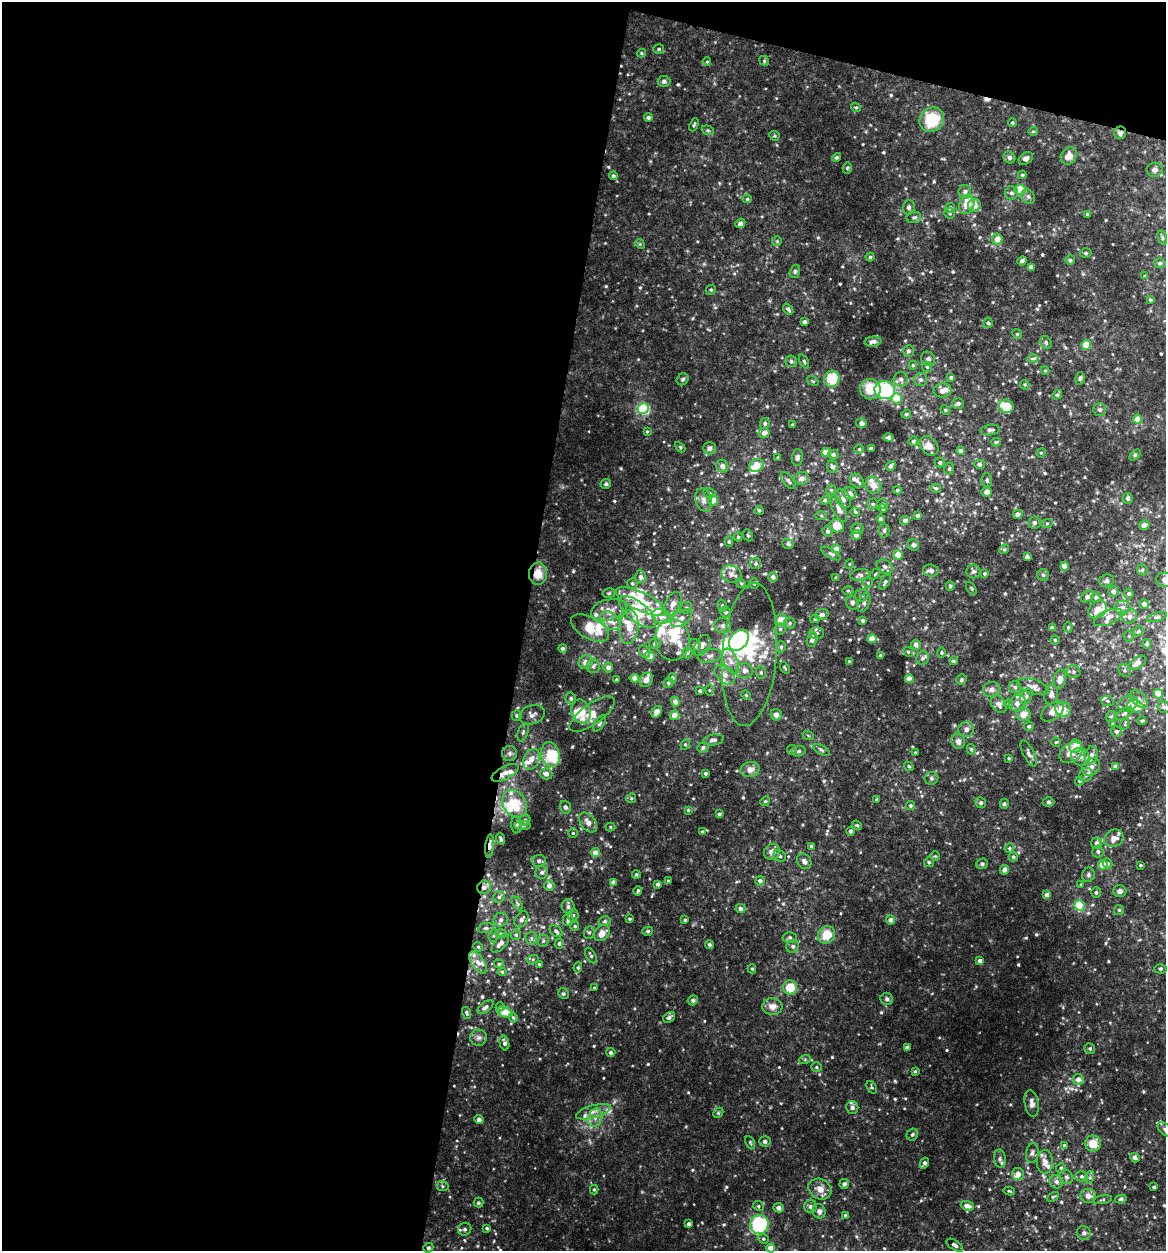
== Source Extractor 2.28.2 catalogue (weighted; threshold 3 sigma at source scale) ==
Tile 1 of 4 x 4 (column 1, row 1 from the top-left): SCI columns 242-1405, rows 3748-4996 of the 5017 x 4998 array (HDU 1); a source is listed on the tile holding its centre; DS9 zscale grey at full resolution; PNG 1168 x 1253 px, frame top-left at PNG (2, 2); each listed source drawn as its Kron ellipse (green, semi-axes under 4 px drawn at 4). Shown black and unused: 48% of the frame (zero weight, under 4 of 8 exposures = <1% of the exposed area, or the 3 px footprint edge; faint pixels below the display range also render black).
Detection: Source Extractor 2.28.2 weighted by HDU 2 'WHT'; one run over the whole footprint, this tile lists its part. Background 0.0468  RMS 0.005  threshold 0.0206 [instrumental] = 3 sigma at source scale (4.09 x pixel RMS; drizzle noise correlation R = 1.36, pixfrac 0.8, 0.05/0.05 arcsec/px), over >= 5 px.
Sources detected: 694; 4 inside a brighter object's white glare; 1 cosmic-ray / hot-pixel residue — neither listed nor drawn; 64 inside a brighter listed object's ellipse — not listed separately; of the other 625, all 500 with FLUX_AUTO >= 0.518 (the completeness limit of this list) listed and drawn (125 fainter detections not listed), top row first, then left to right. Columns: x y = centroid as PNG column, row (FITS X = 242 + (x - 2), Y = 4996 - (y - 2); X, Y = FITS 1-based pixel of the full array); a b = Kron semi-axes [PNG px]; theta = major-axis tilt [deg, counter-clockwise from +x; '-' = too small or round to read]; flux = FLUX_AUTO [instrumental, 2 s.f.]
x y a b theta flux
659 49 5 4 - 0.81
641 53 4 4 - 0.52
764 61 5 4 - 0.59
707 62 4 3 - 0.59
664 81 6 5 - 1.1
856 107 5 4 - 0.67
648 117 4 4 - 1.3
932 120 13 11 42 17
1012 123 4 4 - 0.62
694 125 7 3 67 0.68
708 130 6 4 -21 0.65
1033 131 5 4 - 0.55
1120 133 6 6 - 1.6
774 136 5 4 - 0.52
1069 156 9 7 52 4.7
837 157 4 4 - 0.76
1009 157 6 5 - 0.99
1026 158 8 5 31 1.8
847 168 5 5 - 0.62
1155 170 8 7 - 1.7
1022 175 4 4 - 0.58
613 176 4 4 - 1
1020 190 5 5 - 17
965 191 7 6 - 1.2
1011 193 7 6 - 1.4
1028 196 7 6 - 1.3
747 199 4 4 - 0.66
967 204 10 7 71 6.9
974 205 6 6 - 3.9
909 207 7 6 - 1.4
950 208 5 5 - 1.7
950 213 5 5 - 0.73
1087 214 4 4 - 0.76
914 217 7 5 10 1
740 223 5 4 - 2
1162 238 7 4 -72 0.83
997 239 5 5 - 4.1
777 241 5 5 - 0.6
640 244 5 4 - 0.6
1086 253 6 4 -3 0.85
870 257 4 4 - 0.73
1070 260 5 4 - 0.81
1022 261 5 4 - 1.1
1160 263 5 5 - 1.2
1031 267 4 4 - 2.1
795 271 7 5 75 0.81
1145 276 4 4 - 0.76
711 290 5 4 - 0.7
1150 300 3 3 - 0.53
788 309 6 4 -51 1.1
805 322 4 4 - 1.8
988 323 5 4 - 0.74
1017 334 5 4 - 0.57
873 342 8 5 5 1.6
1046 342 7 5 -61 1
1086 345 5 4 - 8.6
908 351 5 5 - 1.1
928 359 7 6 - 1.4
1033 359 6 4 1 0.68
791 361 6 5 - 1
804 361 7 4 -64 0.72
913 365 4 4 - 0.6
927 367 5 5 - 0.69
1045 371 4 4 - 0.56
951 377 4 4 - 0.76
1080 378 6 4 75 0.78
683 379 6 5 - 0.83
832 379 8 7 - 13
901 379 7 7 - 1.7
921 380 6 6 - 1.3
813 381 6 4 -36 0.62
1025 385 5 4 - 0.54
870 389 10 10 - 9.6
885 390 10 9 - 46
942 390 9 7 7 3.8
1057 395 5 4 - 0.86
896 398 5 5 - 11
958 403 6 5 - 1
1006 406 7 6 - 8.8
643 409 5 5 - 65
945 410 5 4 - 0.56
1100 410 6 6 - 1.1
906 414 5 4 - 0.94
1138 419 4 4 - 6.2
765 423 5 5 - 1.1
861 423 5 4 - 1.5
792 425 3 3 - 0.85
990 430 9 5 6 1.7
647 432 4 3 - 0.53
764 433 6 5 - 2.9
888 437 5 4 - 1.1
913 441 5 4 - 1.1
996 442 4 3 - 0.73
929 446 11 8 -46 3.4
680 447 6 4 -46 0.52
709 448 6 6 - 1.7
871 448 4 3 - 1.4
859 449 4 4 - 0.66
961 451 4 4 - 1.1
826 452 5 4 - 6.3
1041 453 5 4 - 0.57
833 454 5 5 - 1.2
1135 455 6 4 46 0.55
797 457 8 5 84 1.1
778 458 3 3 - 0.62
940 462 5 5 - 1.3
979 464 5 4 - 1.3
722 466 6 6 - 2.3
756 466 8 6 25 6.7
832 466 6 5 - 1.1
891 466 5 4 - 0.82
949 469 6 4 76 0.78
801 478 7 6 - 2.3
987 480 7 5 -87 1.1
788 481 10 5 -51 1.1
857 481 8 6 -43 1.8
606 484 5 5 - 0.9
873 485 9 7 -59 3.4
936 488 5 4 - 0.73
831 490 5 5 - 0.54
897 490 4 4 - 0.66
986 492 5 5 - 1.9
709 493 6 5 - 0.72
849 493 7 6 - 2.5
1128 498 5 5 - 0.96
843 499 10 7 -59 2.1
703 500 12 8 -73 2.4
713 500 5 5 - 5.1
825 500 4 4 - 0.86
873 504 5 5 - 0.65
882 504 5 5 - 0.65
883 508 5 4 - 0.87
839 509 14 6 -64 2.7
759 510 4 4 - 0.88
855 512 5 3 - 0.67
1018 514 5 4 - 2.1
917 515 4 4 - 0.97
821 516 5 4 - 0.54
880 519 4 4 - 1.1
905 520 5 4 - 1.9
1034 523 6 6 - 1.4
1047 523 6 3 19 0.53
1144 525 5 4 - 2.1
837 526 7 6 - 6.1
857 529 6 5 - 1.4
827 531 5 5 - 1.3
884 531 7 5 89 1.1
748 535 6 4 -67 0.59
856 535 5 4 - 2.4
738 537 4 4 - 0.58
729 541 5 4 - 0.71
788 544 6 5 - 1.1
913 545 6 5 - 1.5
836 549 4 4 - 4.2
1004 549 5 4 - 0.57
831 554 11 4 -31 1.1
898 555 5 4 - 5
1027 557 4 4 - 1.1
756 564 5 5 - 0.99
849 564 4 4 - 0.56
1065 566 4 4 - 5.5
885 567 8 6 -34 1.7
1142 570 6 5 - 0.76
931 571 8 6 -3 2.4
973 571 7 7 - 1.1
985 573 4 4 - 0.74
538 574 11 9 86 6.3
731 574 10 8 -20 2.2
875 574 6 4 45 0.56
860 575 9 6 11 1.5
1043 575 6 5 - 0.97
641 577 6 5 - 1.5
773 577 5 5 - 1.6
836 578 4 4 - 0.71
1165 580 9 7 -10 2
1107 581 7 6 - 1.2
885 582 8 4 58 0.98
632 583 5 5 - 0.72
741 583 5 4 - 0.55
868 583 5 4 - 0.54
754 584 5 5 - 0.61
950 586 4 4 - 0.55
971 588 7 3 -60 0.53
848 591 5 3 - 0.61
1113 591 5 5 - 1.7
609 593 6 4 13 0.63
1129 593 5 5 - 0.9
862 595 7 6 - 1.3
1087 596 7 4 41 2.4
1096 597 5 4 - 1.4
641 602 27 9 -25 14
852 603 7 6 - 1.3
864 603 10 5 68 1.6
672 604 13 7 61 3.1
1144 604 5 4 - 1.8
722 605 6 5 - 0.83
1123 607 8 6 -2 1.8
686 608 6 5 - 0.97
1097 609 10 8 46 3.9
609 610 18 10 13 5.5
638 612 22 10 -39 10
725 612 5 5 - 1.1
822 614 6 5 - 2.1
661 616 9 7 -20 3
1130 616 7 6 - 1.7
1108 617 15 7 24 2.9
1157 617 10 4 18 0.87
681 618 12 7 34 2.7
815 619 5 4 - 0.52
781 620 6 5 - 5.4
863 620 3 3 - 1.1
610 621 11 7 -40 4.2
790 623 6 5 - 0.81
723 626 8 7 - 2
629 627 17 9 84 5.7
1068 627 5 4 - 0.64
590 628 21 10 -29 10
1052 628 4 4 - 2.3
780 629 5 5 - 0.87
1138 631 6 4 44 0.59
816 633 7 6 - 1.3
1129 636 6 5 - 0.63
673 639 21 17 -84 9.1
812 639 7 5 74 2
872 639 5 4 - 4.1
739 640 12 8 50 38
1055 640 4 4 - 0.59
655 644 6 5 - 1.3
1147 644 5 4 - 0.92
695 645 6 5 - 1.3
916 645 5 4 - 2.1
702 646 11 7 62 2.7
781 647 5 4 - 0.95
562 648 4 4 - 1
645 652 7 5 -57 1.5
908 652 5 4 - 0.64
687 653 5 5 - 0.73
941 653 5 4 - 0.61
749 654 71 27 85 45
650 656 5 5 - 3.7
710 656 12 6 12 2
880 656 4 3 - 0.9
923 658 6 6 - 1.2
731 661 13 7 -65 3.5
954 661 4 4 - 0.89
585 662 7 6 - 3.1
849 662 4 3 - 0.6
1138 663 10 5 34 3.2
593 666 7 7 - 1.5
608 667 5 4 - 2.2
785 668 6 3 -56 0.53
1125 670 7 5 -46 0.97
745 671 8 7 - 2.4
1073 672 7 6 - 1.2
761 673 6 5 - 0.97
725 675 11 8 -40 3.5
634 678 5 4 - 2.1
672 678 4 4 - 1.1
909 679 4 4 - 5.3
1060 679 10 6 78 3.9
617 680 3 3 - 0.68
646 680 7 6 - 3
961 680 5 5 - 0.78
668 683 5 5 - 0.98
1015 687 6 6 - 0.98
1033 687 16 7 -17 3
992 689 9 7 13 2.1
709 690 5 4 - 0.59
700 691 4 3 - 0.89
1051 694 10 7 81 2.1
1158 694 5 4 - 7
746 695 5 4 - 0.55
1026 696 8 5 63 1.3
571 698 6 5 - 0.87
1139 699 10 6 -45 2
1107 701 6 5 - 0.86
675 702 5 4 - 2.6
1017 703 9 7 45 3
1128 703 10 7 20 1.9
999 704 10 6 -53 2.1
1009 704 5 4 - 0.58
1135 707 8 6 -14 5.5
1164 707 6 5 - 1
1063 709 8 7 - 5.2
581 711 12 9 -70 7.4
1052 711 13 7 37 3.9
657 712 6 4 54 2.7
1124 713 9 5 33 1
592 714 27 10 36 7
1023 714 7 7 - 4.3
517 715 5 5 - 0.95
532 715 13 9 19 2.5
674 715 5 4 - 2.6
776 715 6 5 - 2.2
1111 716 6 4 41 0.61
1142 721 5 3 - 0.62
600 723 9 4 57 1
1113 724 4 3 - 0.57
1125 724 6 4 74 0.59
1029 726 5 4 - 0.87
966 729 8 7 - 1.8
1116 731 5 5 - 1.3
523 732 9 5 71 1.1
808 735 6 3 -20 0.53
714 740 10 5 8 1.4
958 741 7 6 - 2.2
1056 742 4 4 - 0.55
685 744 5 4 - 0.67
1076 746 7 6 - 6.4
703 748 6 5 - 1.3
971 749 5 4 - 0.76
792 750 5 5 - 0.54
822 750 9 4 -27 0.95
799 751 7 5 15 0.85
509 753 7 7 - 1.4
916 753 3 3 - 0.55
1071 753 13 9 37 5.2
1029 754 14 5 -64 1.7
550 755 13 9 -76 14
1091 755 9 6 73 1.8
1080 757 10 8 -35 2.9
1009 758 3 3 - 0.57
531 759 11 7 64 3.3
909 766 5 4 - 0.76
1115 766 4 4 - 1.2
1091 767 10 8 40 2.7
750 769 9 7 12 2.9
505 773 15 6 28 3.9
705 773 3 3 - 0.92
546 774 6 5 - 1.9
1086 775 7 6 - 1.2
931 778 7 6 - 0.96
1079 781 4 4 - 0.52
631 798 5 4 - 0.64
877 799 3 3 - 0.58
765 801 5 4 - 0.52
1048 802 6 4 0 0.8
981 803 5 5 - 0.94
514 804 15 11 -57 14
1004 804 5 4 - 0.81
910 805 4 4 - 0.92
566 807 6 5 - 1.1
688 810 3 3 - 0.63
719 814 4 3 - 0.86
525 820 6 5 - 1.1
588 822 11 7 -52 3.6
516 825 8 5 -88 1.4
522 825 8 4 0 0.81
857 825 5 4 - 0.77
610 827 5 4 - 0.61
851 831 4 4 - 1.3
702 832 4 4 - 1.1
573 833 5 5 - 0.59
1114 838 10 8 31 3.6
501 839 6 3 -68 0.92
1097 843 5 5 - 1.9
490 846 12 4 84 2.8
811 846 4 3 - 0.81
1009 848 5 4 - 0.61
1098 851 6 5 - 1.1
772 852 8 7 - 3
595 853 4 4 - 3.6
780 856 7 5 -32 0.95
935 856 5 5 - 0.6
1013 857 5 4 - 0.95
539 861 7 6 - 1.4
804 861 8 6 -57 1.9
929 862 5 5 - 0.69
982 864 6 5 - 0.88
1108 864 5 4 - 1
1103 865 5 4 - 7.4
1141 865 3 3 - 0.61
1004 870 5 4 - 1.6
542 872 6 6 - 1.2
636 874 4 4 - 0.74
1088 875 7 6 - 0.99
668 881 3 3 - 0.64
760 881 5 4 - 1.5
613 882 4 4 - 2.2
658 884 4 3 - 1
1081 884 4 3 - 0.59
549 885 5 5 - 3
484 887 7 6 - 2.2
638 891 5 3 - 0.69
1120 891 7 6 - 1.7
1096 893 5 5 - 0.96
1047 895 4 4 - 2.9
499 897 6 5 - 1.1
517 903 7 4 -60 0.81
1079 906 5 5 - 24
568 907 7 6 - 1.4
740 908 5 4 - 1.8
1119 910 5 5 - 0.68
573 915 6 5 - 0.99
521 919 9 6 57 1.9
629 919 4 3 - 0.56
501 920 7 6 - 1.7
568 920 6 5 - 1.6
685 920 4 4 - 0.56
891 920 4 4 - 2.2
605 921 6 4 16 0.82
575 926 4 4 - 0.67
486 928 8 5 8 0.95
556 931 7 5 -42 1.4
648 931 5 4 - 0.79
589 932 6 5 - 0.81
602 933 9 7 45 3.9
501 934 6 4 -2 0.63
516 935 5 5 - 0.92
826 935 9 8 - 9.6
493 936 6 5 - 0.73
790 937 7 5 -1 0.86
531 938 6 6 - 1.2
543 941 6 5 - 0.88
500 943 11 5 48 2.5
559 944 5 4 - 0.72
709 944 4 4 - 0.89
793 946 6 6 - 1.2
478 947 5 4 - 0.6
591 956 8 4 -61 0.94
533 959 6 4 18 0.62
980 961 4 4 - 2.4
478 962 12 6 -55 3
499 964 5 4 - 0.56
539 964 3 3 - 0.55
578 968 5 4 - 0.67
752 969 4 4 - 0.62
1160 969 6 4 0 0.67
502 972 4 4 - 0.59
790 987 7 7 - 9.5
594 988 3 3 - 0.55
563 993 5 5 - 0.82
887 999 6 6 - 1.1
693 1000 5 5 - 0.84
486 1007 9 5 40 1.2
500 1007 4 4 - 0.63
772 1007 10 8 -6 3.6
505 1012 8 5 -19 6.8
467 1013 6 3 -73 0.71
513 1017 5 4 - 0.73
669 1017 6 5 - 1.2
479 1038 8 8 - 1.7
504 1043 7 4 -77 1.5
907 1048 4 4 - 1.9
1090 1048 5 5 - 0.85
611 1052 5 4 - 1.1
805 1059 6 4 20 0.63
816 1067 5 4 - 0.73
915 1071 4 3 - 0.56
1078 1079 6 5 - 2.8
872 1087 7 4 -57 0.63
1032 1103 13 7 -80 2.2
852 1107 6 6 - 1.5
593 1112 18 6 16 3.2
718 1113 6 4 44 0.57
595 1118 9 6 73 2.5
479 1120 4 4 - 1.2
1165 1129 8 5 -47 1
912 1135 6 5 - 0.83
765 1141 5 5 - 1.3
750 1142 7 3 -64 0.57
1093 1143 8 8 - 6.7
1064 1145 4 4 - 0.69
1032 1153 10 6 81 1.4
1135 1158 5 4 - 1.2
1000 1159 9 6 -81 1.3
1045 1162 12 8 -90 2.8
924 1163 6 4 61 1.4
1061 1168 5 5 - 0.92
1018 1174 6 6 - 2.1
1081 1176 6 5 - 0.97
1066 1177 7 6 - 1.3
1090 1177 6 4 73 0.85
1056 1182 7 6 - 2
844 1184 5 5 - 1.4
442 1186 6 5 - 0.75
1154 1187 3 3 - 0.78
594 1189 5 4 - 0.72
820 1189 12 10 -29 4.3
1009 1191 6 3 -13 0.56
1088 1196 8 7 - 2.8
1053 1197 6 4 28 0.66
1121 1199 6 4 10 0.83
1103 1200 9 3 10 0.61
478 1203 5 5 - 0.69
758 1206 6 4 -26 0.83
811 1206 6 6 - 1.6
967 1206 7 4 -21 3.3
779 1208 5 4 - 1.9
819 1211 7 6 - 1.9
845 1216 4 3 - 0.98
689 1224 4 4 - 1.8
759 1224 9 9 - 40
487 1228 4 3 - 0.65
465 1229 7 6 - 1.1
1084 1233 7 6 - 1.3
763 1239 5 4 - 0.69
955 1245 9 4 -32 1.4
428 1248 5 4 - 0.72
771 1248 4 4 - 4.6
Overlapping masked pixels (flux is a lower limit): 5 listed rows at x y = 1120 133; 538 574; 505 773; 490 846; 484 887
Isophote crosses this tile's border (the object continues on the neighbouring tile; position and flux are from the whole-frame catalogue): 4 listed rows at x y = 1165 580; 1165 1129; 955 1245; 771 1248